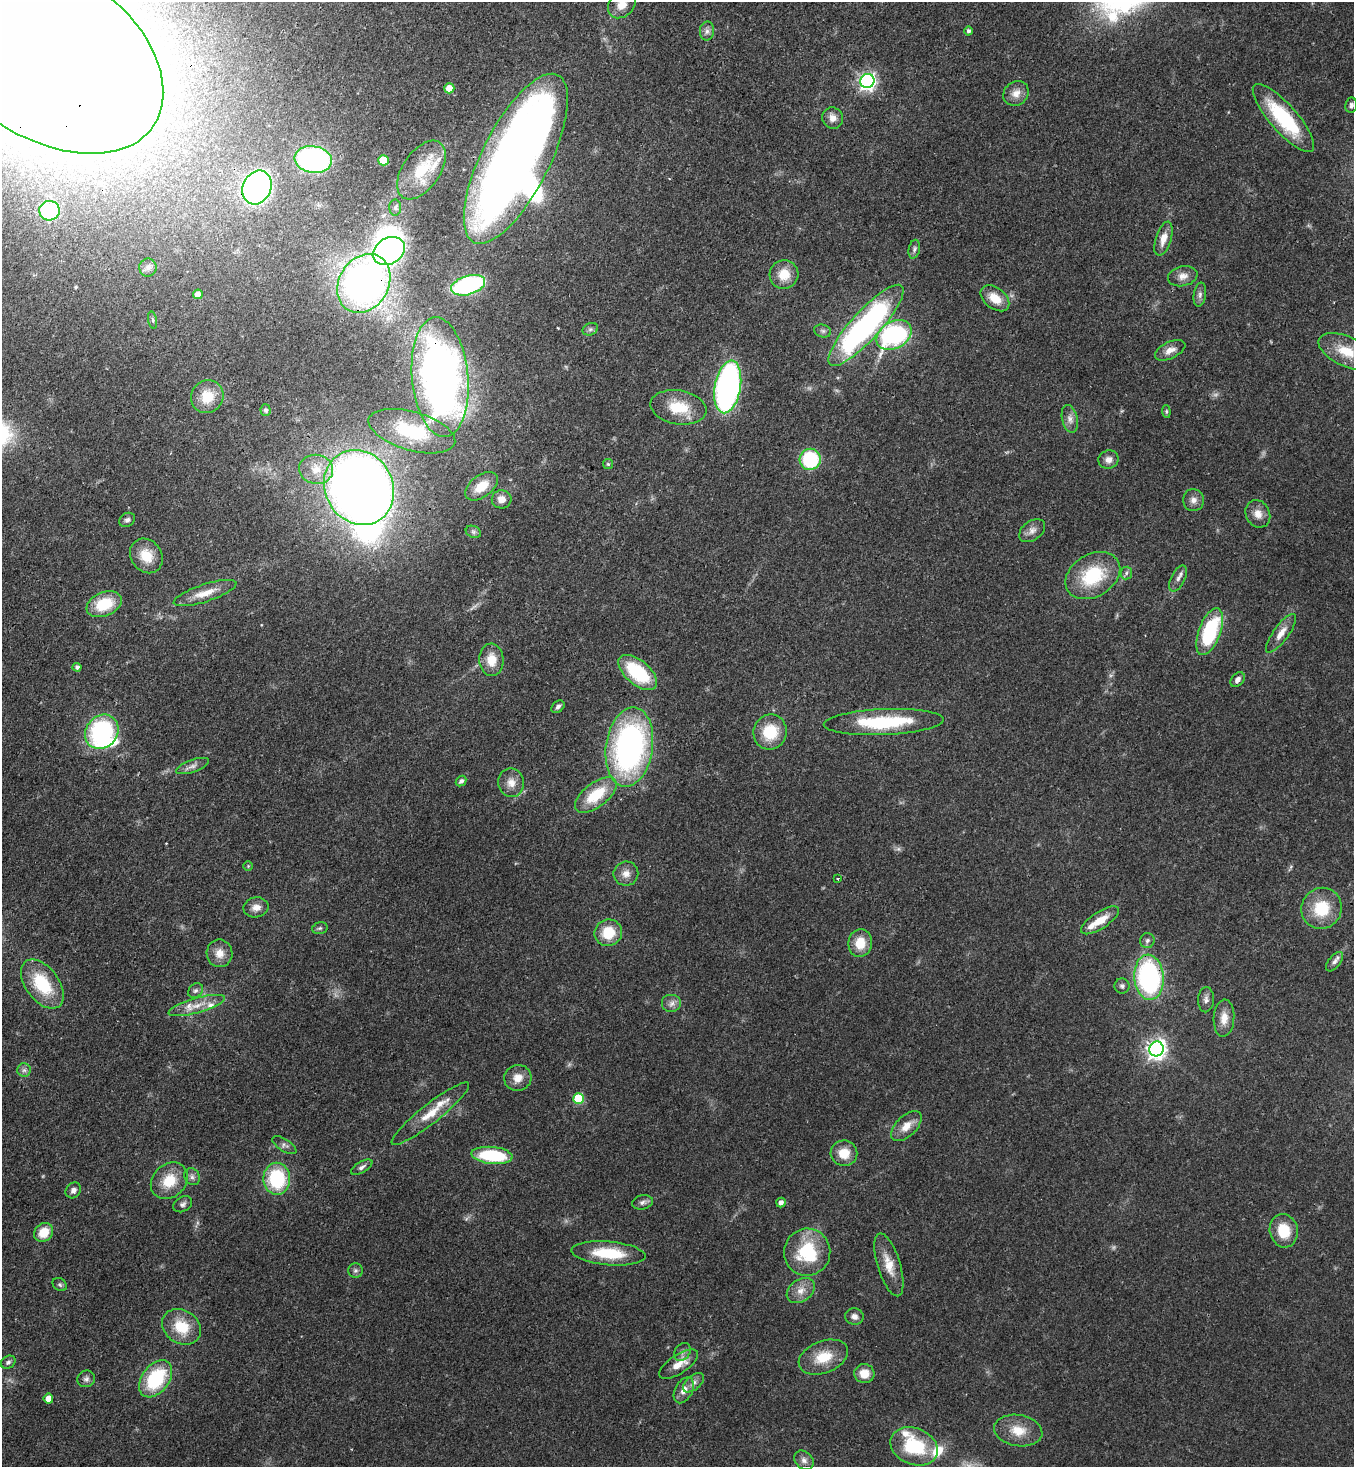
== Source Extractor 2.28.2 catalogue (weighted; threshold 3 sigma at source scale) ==
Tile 11 of 4 x 4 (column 3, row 3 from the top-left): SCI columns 3070-4421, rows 1525-2989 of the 5999 x 5977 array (HDU 1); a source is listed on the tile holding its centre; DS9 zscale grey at full resolution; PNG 1356 x 1469 px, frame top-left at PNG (2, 2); each listed source drawn as its Kron ellipse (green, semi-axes under 4 px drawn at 4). Shown black and unused: <1% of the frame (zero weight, under 3 of 4 exposures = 7% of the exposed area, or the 3 px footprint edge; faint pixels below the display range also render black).
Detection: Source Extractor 2.28.2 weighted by HDU 2 'WHT'; one run over the whole footprint, this tile lists its part. Background 0.0707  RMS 0.004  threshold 0.0179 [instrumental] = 3 sigma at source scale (4.5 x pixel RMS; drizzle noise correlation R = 1.50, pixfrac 1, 0.05/0.05 arcsec/px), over >= 5 px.
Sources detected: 154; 3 too faint to see at this stretch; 8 inside a brighter object's white glare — neither listed nor drawn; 7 inside a brighter listed object's ellipse — not listed separately; the other 136 listed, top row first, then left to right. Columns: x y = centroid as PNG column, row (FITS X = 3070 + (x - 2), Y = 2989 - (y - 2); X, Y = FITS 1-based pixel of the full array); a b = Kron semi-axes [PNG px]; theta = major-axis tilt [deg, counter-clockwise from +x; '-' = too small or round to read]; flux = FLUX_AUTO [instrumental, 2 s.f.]
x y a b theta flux
622 5 15 12 43 4.7
707 31 9 7 88 1.7
969 31 4 4 - 1.1
42 51 134 84 -34 2100
867 81 7 7 - 130
449 88 5 5 - 4.1
1016 93 13 11 40 3.7
1351 105 7 6 - 1
833 118 11 10 - 2.9
1283 118 44 13 -49 31
516 159 94 34 63 450
313 160 18 13 -8 83
383 160 5 5 - 11
421 170 33 18 56 19
257 187 17 14 66 160
395 208 8 6 89 1.1
49 211 10 9 - 30
1163 239 18 7 72 4.4
914 249 9 5 78 1.1
389 251 17 13 30 100
148 267 9 8 - 1.7
784 274 14 14 - 7.7
1183 276 15 10 12 3.2
364 283 31 24 58 200
468 285 17 9 17 61
198 294 5 5 - 4
1200 295 12 6 81 1.6
995 298 16 10 -38 7
153 320 9 3 -79 0.68
866 325 53 14 48 110
590 329 8 6 20 1
823 331 8 6 -15 1.2
894 335 19 13 29 60
1170 350 16 8 25 3.3
1346 351 30 15 -25 11
440 377 60 28 -85 250
728 387 26 13 80 120
207 397 17 16 - 8.5
678 407 28 17 -10 13
266 410 5 5 - 0.95
1166 411 6 4 -85 0.67
1070 419 14 7 -77 2.5
412 431 45 19 -16 24
810 459 11 10 - 29
1108 460 10 9 - 2.5
608 464 5 5 - 0.54
316 469 17 14 -8 7.2
481 486 18 11 37 7.2
359 487 39 34 -59 480
502 499 10 9 - 3.1
1193 500 11 10 - 2.4
1258 514 14 12 -61 4
127 520 8 6 32 1.2
1032 531 14 9 37 2.7
473 532 8 6 -21 1.1
146 556 18 15 -54 8.9
1126 573 6 5 - 0.91
1093 576 29 21 31 24
1178 578 14 7 63 2
205 593 33 8 18 6.4
104 604 18 12 22 15
1210 632 24 11 69 34
1281 633 23 7 54 4.5
491 660 16 12 -87 7
77 667 4 4 - 1.1
638 672 23 12 -40 26
1238 680 8 6 49 1.6
558 707 7 5 39 1.3
884 722 60 13 2 31
102 732 18 15 49 53
770 732 17 16 - 14
629 747 40 23 81 120
193 766 17 6 20 2.1
461 781 6 4 43 1.1
511 783 14 12 -78 4.2
596 795 24 12 38 15
248 866 5 5 - 0.48
626 874 12 12 - 3.4
837 879 3 3 - 0.9
256 907 12 10 10 2.9
1322 908 21 20 - 16
1100 920 22 8 33 6.8
320 928 8 5 15 0.9
608 933 14 13 - 11
1147 940 7 7 - 1.2
860 943 14 12 83 7.7
219 953 14 13 - 4.5
1335 962 11 6 51 1.6
1149 977 23 14 -85 74
42 984 28 16 -53 20
1122 986 7 7 - 1.2
196 991 8 6 42 1.3
1206 1000 12 8 87 1.9
672 1004 10 9 - 2.2
197 1006 29 7 16 5.8
1224 1018 18 10 86 4.9
1156 1049 7 7 - 210
24 1070 7 6 - 1.2
518 1078 14 13 - 4.3
579 1098 5 5 - 20
430 1114 49 9 38 9.5
906 1126 19 10 45 5.2
284 1145 13 6 -32 1.5
844 1153 13 13 - 7.1
492 1155 20 8 -5 27
362 1167 12 5 31 1.4
192 1177 9 7 -59 1.4
277 1179 16 13 -89 29
169 1181 20 16 44 10
73 1190 8 7 - 1.9
642 1202 10 7 13 1.6
781 1203 5 4 - 2
183 1204 10 7 31 1.4
1284 1231 17 14 -77 11
44 1232 10 8 44 7.6
807 1252 23 23 - 25
609 1253 37 12 -5 18
889 1265 33 11 -73 7.4
355 1270 7 7 - 1.1
60 1285 7 6 - 0.86
801 1291 15 11 34 4.3
854 1316 9 8 - 2
181 1327 20 16 -33 12
682 1352 10 7 53 1.6
823 1357 26 16 21 11
8 1362 8 6 31 1
679 1364 22 9 33 6.3
864 1374 10 9 - 5.6
86 1379 9 8 - 1.4
156 1379 21 13 53 28
693 1383 12 7 41 2.1
684 1390 14 8 62 3.3
48 1399 5 5 - 3.4
1018 1431 24 15 -9 8.4
914 1446 24 18 -22 24
804 1460 11 8 -44 2
Overlapping masked pixels (flux is a lower limit): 7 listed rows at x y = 42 51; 257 187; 364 283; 440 377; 1210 632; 596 795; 1149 977
Isophote crosses this tile's border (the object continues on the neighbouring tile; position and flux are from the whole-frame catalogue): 3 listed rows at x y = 622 5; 42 51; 1346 351